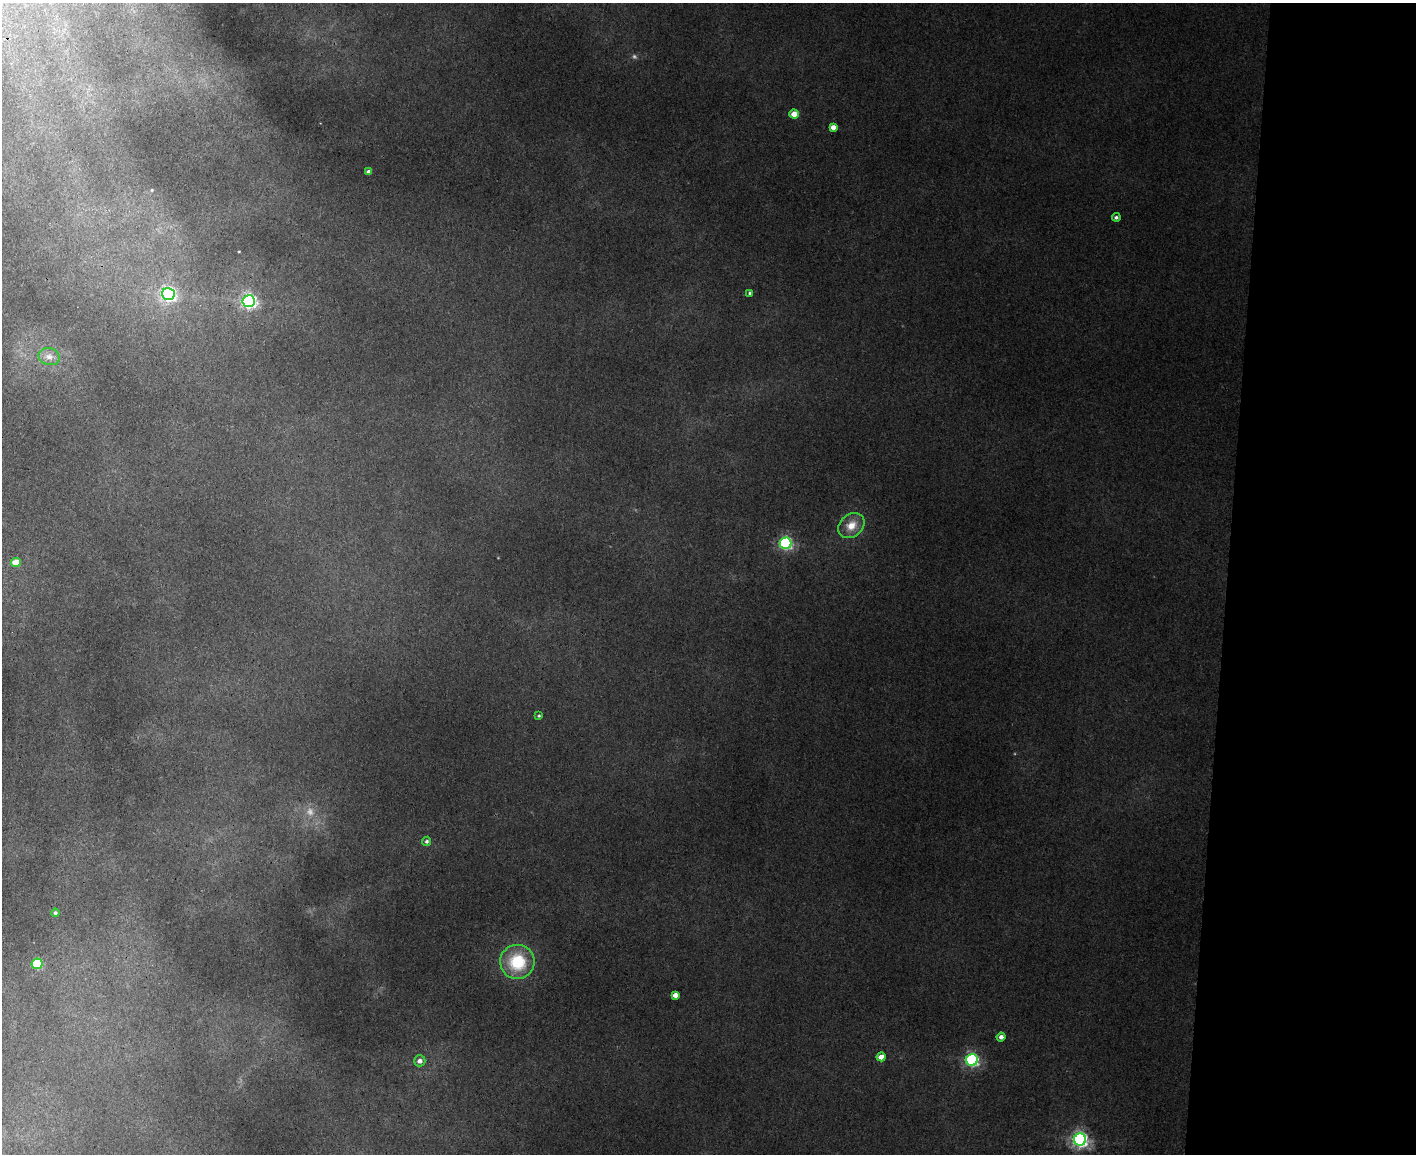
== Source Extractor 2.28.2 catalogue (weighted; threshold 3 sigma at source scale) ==
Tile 9 of 3 x 4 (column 3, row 3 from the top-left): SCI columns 3117-4530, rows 1168-2319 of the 4707 x 4636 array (HDU 1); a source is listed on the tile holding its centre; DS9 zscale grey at full resolution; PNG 1418 x 1156 px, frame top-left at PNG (2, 3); each listed source drawn as its Kron ellipse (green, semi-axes under 4 px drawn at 4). Shown black and unused: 13% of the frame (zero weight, under 3 of 4 exposures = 6% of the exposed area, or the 3 px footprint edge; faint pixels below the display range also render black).
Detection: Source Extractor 2.28.2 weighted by HDU 2 'WHT'; one run over the whole footprint, this tile lists its part. Background 0.0941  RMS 0.008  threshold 0.0361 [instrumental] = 3 sigma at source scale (4.5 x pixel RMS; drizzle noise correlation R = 1.50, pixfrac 1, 0.05/0.05 arcsec/px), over >= 5 px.
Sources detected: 24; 2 too faint to see at this stretch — neither listed nor drawn; the other 22 listed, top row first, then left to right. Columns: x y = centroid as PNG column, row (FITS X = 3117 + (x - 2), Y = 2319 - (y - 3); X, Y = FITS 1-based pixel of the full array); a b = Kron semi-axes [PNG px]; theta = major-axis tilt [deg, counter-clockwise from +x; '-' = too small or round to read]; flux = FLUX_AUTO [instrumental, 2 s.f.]
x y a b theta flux
794 114 4 4 - 8.5
833 127 4 4 - 4.7
369 172 4 4 - 3.6
1116 217 4 4 - 1.5
750 293 3 3 - 1.1
168 294 6 6 - 160
249 301 6 6 - 170
49 357 11 8 -15 4.4
851 526 14 11 39 9.3
785 543 6 5 - 120
16 562 5 4 - 12
539 716 4 4 - 0.83
427 841 5 4 - 1.3
55 913 4 4 - 1.3
517 962 17 17 - 30
37 964 5 5 - 49
675 995 4 4 - 4.4
1001 1037 4 4 - 2.8
881 1057 4 4 - 6.9
972 1060 6 6 - 120
420 1061 5 5 - 3.5
1080 1140 6 6 - 220